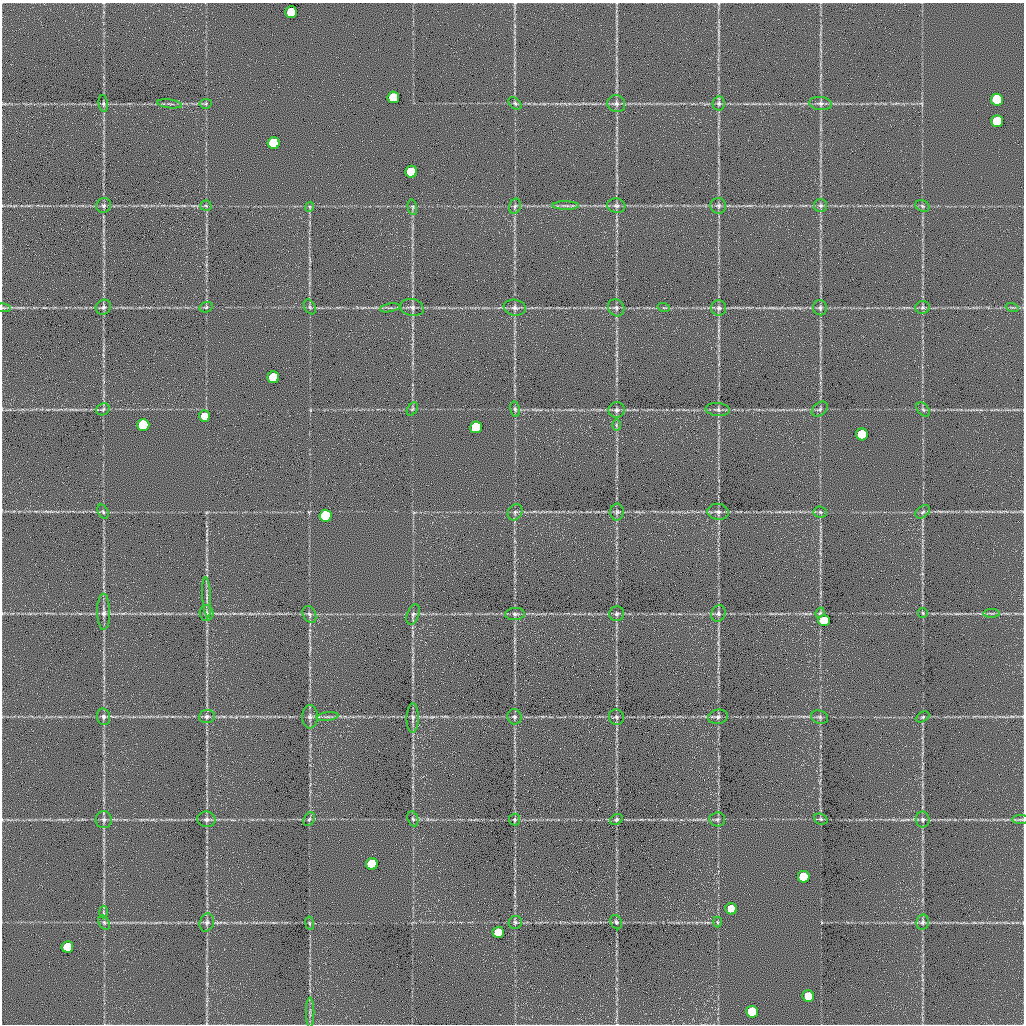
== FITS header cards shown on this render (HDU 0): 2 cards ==
NAXIS1  =                 1022 / length of data axis 1
NAXIS2  =                 1022 / length of data axis 2

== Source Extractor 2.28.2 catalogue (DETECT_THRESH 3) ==
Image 1022 x 1022 px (HDU 0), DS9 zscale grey, 1 PNG px = 1 image px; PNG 1026 x 1026 px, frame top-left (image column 1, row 1022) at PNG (2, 3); each listed source drawn as its Kron ellipse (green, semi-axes under 4 px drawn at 4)
Background 0.598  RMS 8.9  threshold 26.6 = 3 sigma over >= 5 px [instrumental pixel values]
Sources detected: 104; all 104 listed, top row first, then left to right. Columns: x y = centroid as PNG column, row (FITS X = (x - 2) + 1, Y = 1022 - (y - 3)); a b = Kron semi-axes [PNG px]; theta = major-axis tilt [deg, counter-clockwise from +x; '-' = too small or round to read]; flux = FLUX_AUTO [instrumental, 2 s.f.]
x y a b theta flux
291 12 6 6 - 57000
393 97 6 6 - 56000
997 100 6 6 - 170000
103 103 8 4 -83 1200
515 103 7 5 -39 1200
719 103 7 6 - 1700
170 104 12 3 -7 1300
206 104 6 4 7 900
616 104 9 8 - 2300
820 104 11 6 -6 2400
997 121 6 6 - 85000
274 143 6 6 - 140000
411 172 6 6 - 79000
104 205 8 7 - 1600
206 206 5 5 - 1000
515 206 8 5 73 1400
566 206 13 4 -1 1800
616 206 9 7 -12 2100
718 206 8 7 - 1800
821 206 6 6 - 1500
922 206 7 5 -23 1200
310 207 5 4 - 640
412 207 8 4 -78 1000
103 307 8 7 - 1800
206 307 7 5 15 1100
310 307 8 5 -60 1200
412 307 12 8 -12 2700
922 307 7 6 - 1500
1012 307 6 4 -18 880
3 308 8 4 -8 840
390 308 10 3 10 1100
515 308 11 8 -10 2600
616 308 9 8 - 2000
664 308 6 3 -18 660
719 308 8 7 - 1900
820 308 7 7 - 1600
273 377 6 6 - 69000
103 409 7 5 28 1200
412 409 7 4 59 960
515 409 7 5 -80 1200
820 409 9 6 40 1400
617 410 8 7 - 2000
718 410 12 6 -5 2100
923 410 8 5 -49 1300
204 416 5 5 - 13000
143 425 6 6 - 150000
616 425 6 4 -89 840
476 427 6 6 - 94000
862 434 6 6 - 96000
103 512 7 5 -63 1200
515 512 9 6 57 1600
617 512 8 6 89 1600
718 512 10 8 -6 2600
820 512 7 5 -6 1300
923 512 8 5 39 1400
326 516 6 6 - 180000
207 597 20 3 -86 2600
104 612 18 6 -89 3300
207 613 8 7 - 2000
718 613 8 7 - 1900
820 613 5 4 - 840
923 613 5 4 - 810
992 613 8 4 0 1100
309 614 9 6 -64 1700
413 614 10 6 70 1700
515 614 10 6 3 1800
617 614 7 7 - 1500
824 621 6 5 - 25000
103 717 8 6 -76 1900
207 717 8 6 5 1800
310 717 11 8 -89 2700
327 717 11 4 8 1700
514 717 8 7 - 1600
616 717 8 7 - 1600
718 717 10 7 12 2000
820 717 9 6 -15 1600
923 717 7 5 27 1000
413 718 15 6 89 2600
207 819 9 7 -9 2100
309 819 7 5 59 1100
413 819 8 5 -69 1200
515 819 6 5 - 1100
616 819 7 5 33 1300
717 819 8 7 - 1500
821 819 7 5 -21 1100
923 819 8 7 - 1700
1021 819 8 4 0 990
104 820 8 8 - 2200
372 864 6 6 - 120000
804 877 6 6 - 92000
731 909 6 5 - 25000
103 912 6 4 -89 990
104 922 8 5 -63 1300
207 922 9 7 70 2100
515 922 6 6 - 1400
616 922 7 5 -63 1300
717 922 5 3 - 670
923 922 8 6 79 1800
310 923 7 3 -81 710
498 932 6 6 - 34000
67 947 6 5 - 48000
808 996 6 6 - 27000
310 1012 15 2 90 1600
752 1012 6 6 - 96000
At the frame edge (FLAGS 8, measured only in part): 1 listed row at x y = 3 308